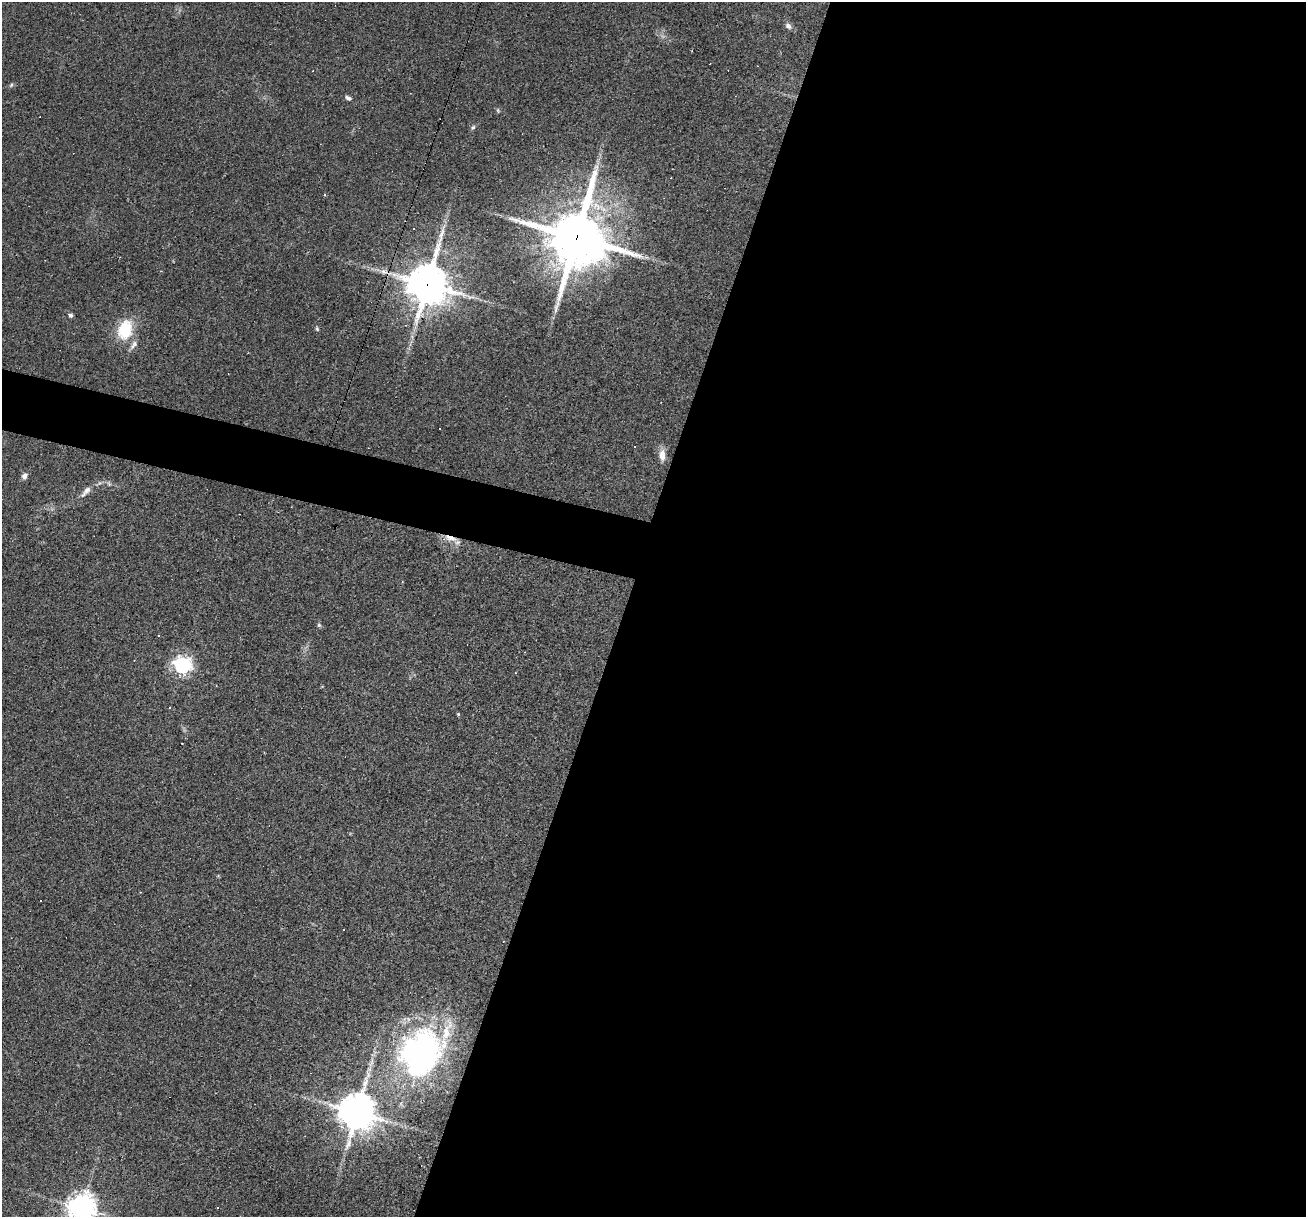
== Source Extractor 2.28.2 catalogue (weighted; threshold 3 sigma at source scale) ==
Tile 12 of 4 x 4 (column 4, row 3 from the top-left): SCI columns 3911-5214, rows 1466-2680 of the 5214 x 5234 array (HDU 1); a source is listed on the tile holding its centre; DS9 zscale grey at full resolution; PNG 1308 x 1219 px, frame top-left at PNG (2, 2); no overlay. Shown black and unused: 55% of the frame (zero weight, under 2 of 3 exposures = <1% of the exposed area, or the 3 px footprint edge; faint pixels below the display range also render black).
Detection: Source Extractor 2.28.2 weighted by HDU 2 'WHT'; one run over the whole footprint, this tile lists its part. Background 0.0335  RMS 0.0061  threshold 0.0272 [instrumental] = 3 sigma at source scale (4.5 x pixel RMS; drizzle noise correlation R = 1.50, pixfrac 1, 0.05/0.05 arcsec/px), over >= 5 px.
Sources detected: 35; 6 cosmic-ray / hot-pixel residue — not listed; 1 inside a brighter listed object's ellipse — not listed separately; the other 28 listed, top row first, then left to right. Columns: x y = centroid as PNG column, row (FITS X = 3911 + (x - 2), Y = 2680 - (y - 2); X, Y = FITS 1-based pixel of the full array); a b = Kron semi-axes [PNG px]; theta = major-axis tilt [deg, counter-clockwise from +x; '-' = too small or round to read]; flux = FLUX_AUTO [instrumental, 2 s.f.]
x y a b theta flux
788 26 9 6 -49 2.4
11 85 7 4 46 0.94
348 98 9 6 -29 1.6
498 110 7 4 -74 0.73
473 127 6 5 - 1.1
576 237 20 19 - 3600
383 272 11 6 -30 3.1
427 284 14 13 - 1700
70 315 5 4 - 1.5
317 329 6 4 -64 0.86
125 330 23 16 74 22
439 428 3 3 - 0.69
634 446 3 3 - 2
662 455 14 7 -89 5.4
24 476 8 7 - 2.5
109 484 7 4 -55 1
87 490 16 8 47 3.9
451 538 21 7 -14 6.2
319 625 6 5 - 0.95
525 652 3 2 - 0.37
182 665 7 6 - 240
458 714 4 4 - 0.7
182 743 3 2 - 0.44
343 929 3 2 - 0.58
422 1052 57 42 52 150
357 1112 12 11 - 1400
82 1208 9 9 - 740
217 1208 3 3 - 1.5
Overlapping masked pixels (flux is a lower limit): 3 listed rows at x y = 576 237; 427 284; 451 538
Isophote crosses this tile's border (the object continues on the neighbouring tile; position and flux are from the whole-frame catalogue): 1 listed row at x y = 82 1208